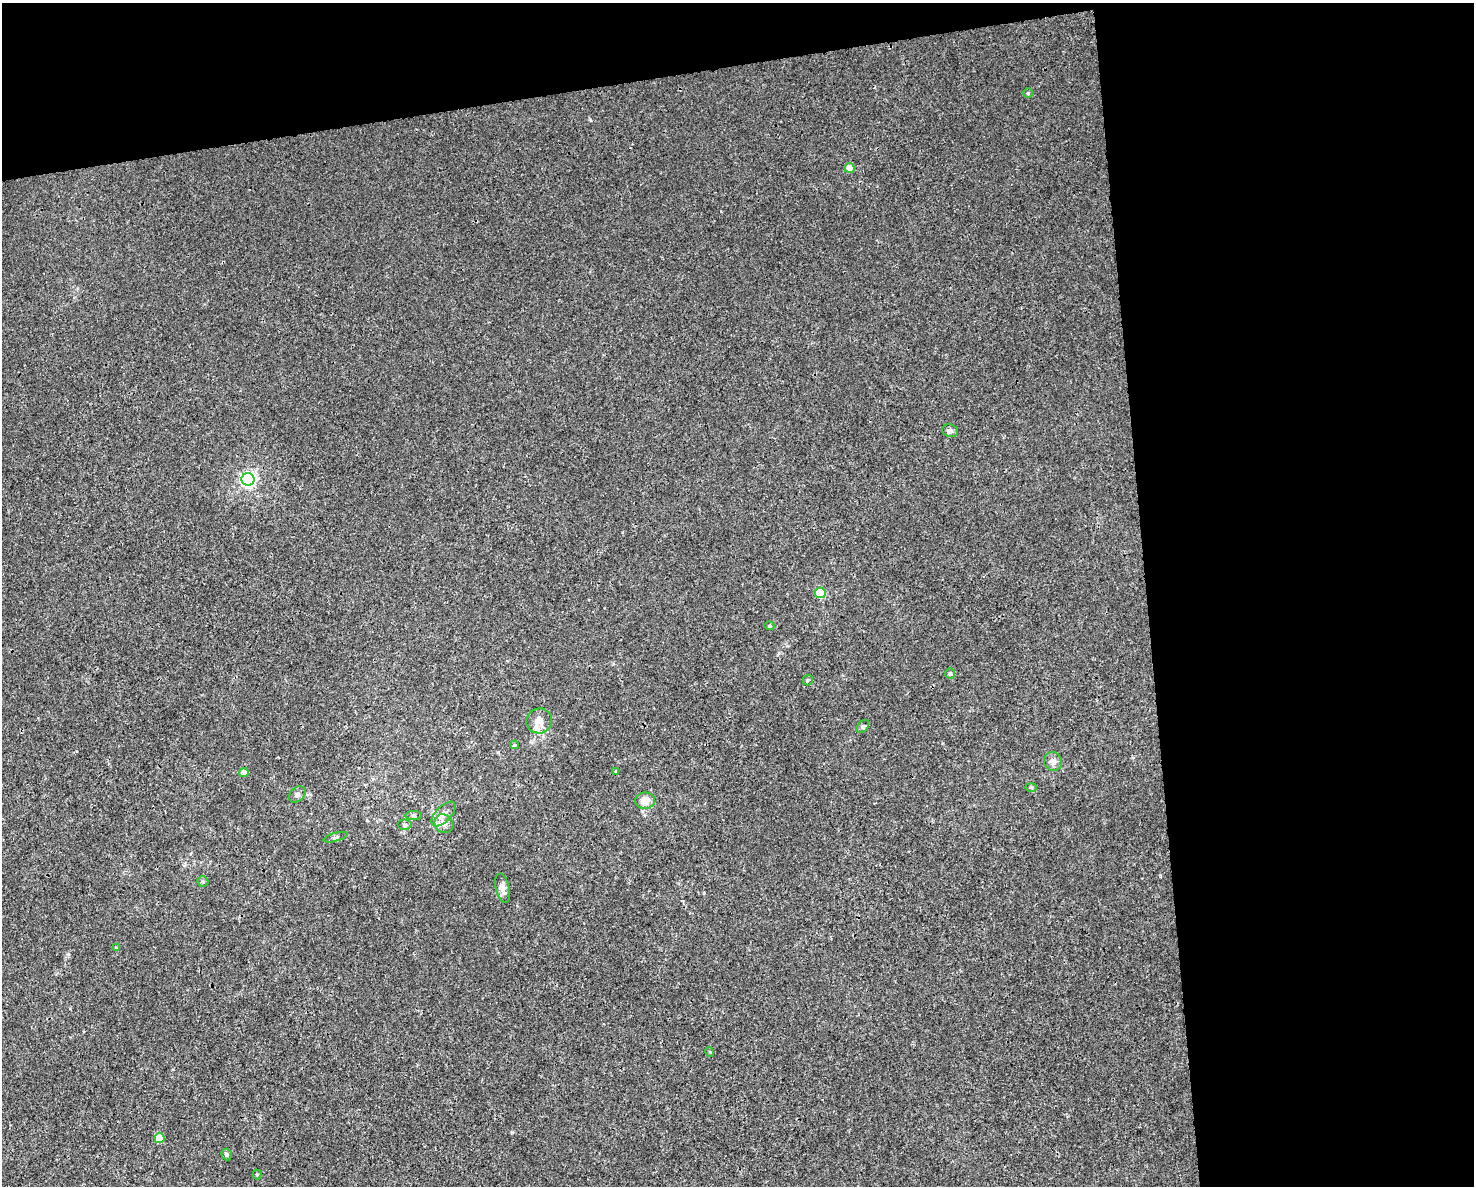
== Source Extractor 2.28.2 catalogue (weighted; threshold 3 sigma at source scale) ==
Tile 3 of 3 x 4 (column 3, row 1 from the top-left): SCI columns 3008-4479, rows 3551-4734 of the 4497 x 4734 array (HDU 1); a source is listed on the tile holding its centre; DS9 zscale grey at full resolution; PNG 1476 x 1188 px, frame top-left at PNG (2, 3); each listed source drawn as its Kron ellipse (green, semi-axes under 4 px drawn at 4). Shown black and unused: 28% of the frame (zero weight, under 3 of 4 exposures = <1% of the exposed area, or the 3 px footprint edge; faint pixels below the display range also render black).
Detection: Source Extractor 2.28.2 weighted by HDU 2 'WHT'; one run over the whole footprint, this tile lists its part. Background 0.00208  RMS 0.002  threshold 0.00921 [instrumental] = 3 sigma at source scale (4.5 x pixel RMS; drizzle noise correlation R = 1.50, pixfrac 1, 0.0396/0.0396 arcsec/px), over >= 5 px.
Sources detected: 32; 3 inside a brighter listed object's ellipse — not listed separately; the other 29 listed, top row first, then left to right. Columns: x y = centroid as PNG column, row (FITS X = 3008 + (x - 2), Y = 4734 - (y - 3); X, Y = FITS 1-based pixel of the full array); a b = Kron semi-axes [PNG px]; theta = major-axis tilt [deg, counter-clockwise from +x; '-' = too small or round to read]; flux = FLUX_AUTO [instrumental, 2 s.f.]
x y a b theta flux
1028 93 4 4 - 0.27
849 168 5 5 - 1.9
950 431 8 6 -16 0.66
248 479 6 6 - 54
820 593 5 5 - 9.3
769 626 5 4 - 0.24
950 674 5 5 - 0.31
808 680 5 5 - 0.28
539 721 13 12 - 1.9
863 727 7 5 49 0.39
514 745 4 4 - 0.23
1053 761 9 8 - 1.1
616 771 3 2 - 0.33
244 772 4 4 - 2.2
1031 787 6 4 -1 0.25
297 794 9 6 42 0.69
645 801 10 8 2 2.5
443 814 15 7 46 1.4
414 816 8 4 -1 0.4
444 824 10 8 -47 1.1
405 825 7 5 0 0.49
335 837 12 3 15 0.41
203 881 6 5 - 0.3
503 888 15 7 -79 1.5
116 948 4 4 - 0.26
710 1052 5 3 - 0.19
159 1138 5 5 - 5
227 1154 6 5 - 0.34
257 1174 5 4 - 0.24
Unlisted compact peaks at least as high as the median listed source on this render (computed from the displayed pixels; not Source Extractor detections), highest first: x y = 68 954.